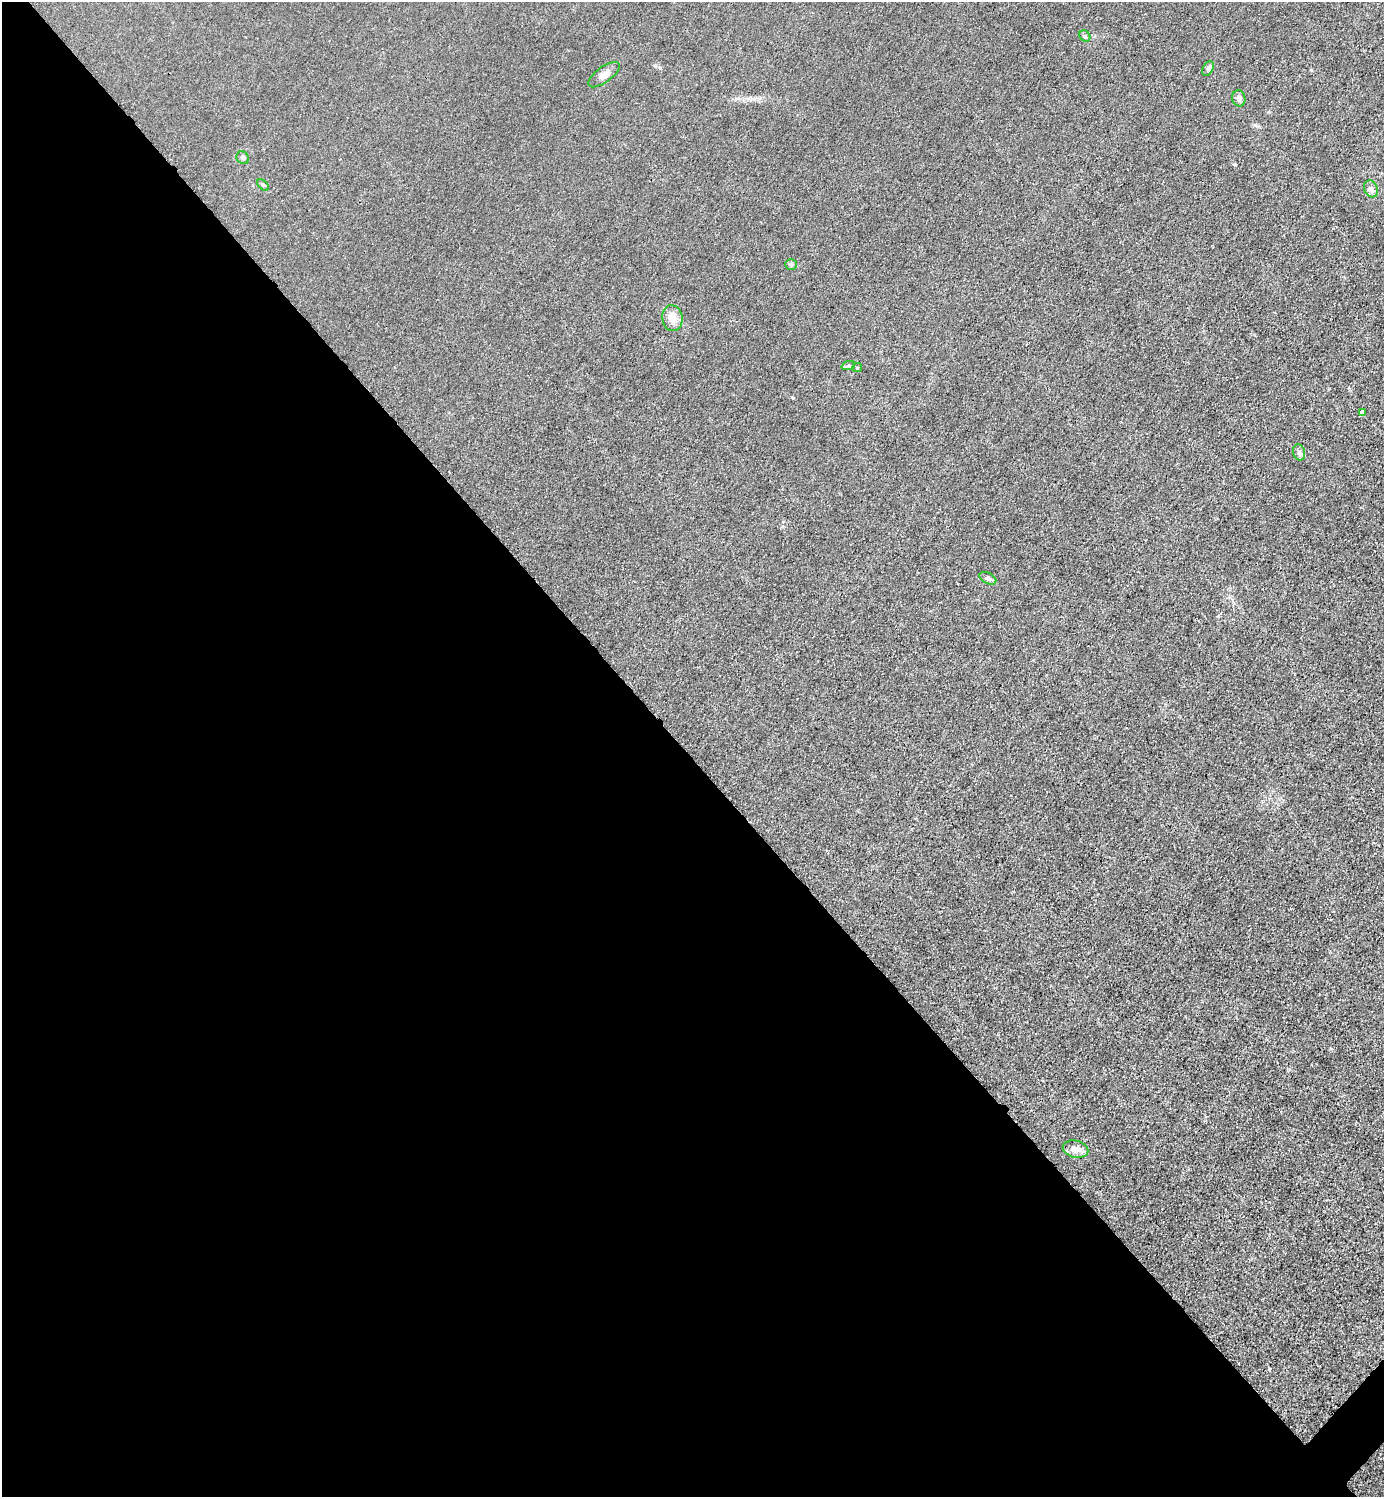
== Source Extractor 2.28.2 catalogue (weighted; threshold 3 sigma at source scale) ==
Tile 9 of 4 x 4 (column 1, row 3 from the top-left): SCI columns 301-1682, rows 1498-2992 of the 5985 x 5985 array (HDU 1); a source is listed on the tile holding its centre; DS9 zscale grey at full resolution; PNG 1386 x 1499 px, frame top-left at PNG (2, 2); each listed source drawn as its Kron ellipse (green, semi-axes under 4 px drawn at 4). Shown black and unused: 50% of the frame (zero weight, under 3 of 4 exposures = <1% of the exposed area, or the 3 px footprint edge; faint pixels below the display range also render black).
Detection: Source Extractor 2.28.2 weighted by HDU 2 'WHT'; one run over the whole footprint, this tile lists its part. Background 0.0213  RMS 0.0062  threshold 0.0279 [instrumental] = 3 sigma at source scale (4.5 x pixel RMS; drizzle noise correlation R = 1.50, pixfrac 1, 0.05/0.05 arcsec/px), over >= 5 px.
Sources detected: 15; all 15 listed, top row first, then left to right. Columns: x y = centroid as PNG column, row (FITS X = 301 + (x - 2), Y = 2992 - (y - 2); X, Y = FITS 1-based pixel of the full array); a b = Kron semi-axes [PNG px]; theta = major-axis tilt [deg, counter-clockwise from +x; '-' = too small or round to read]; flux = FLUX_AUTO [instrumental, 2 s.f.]
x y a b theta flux
1085 36 6 5 - 0.92
1208 68 8 5 63 1.3
604 75 18 8 36 4.6
1239 98 8 6 -78 1.9
243 158 7 6 - 1.3
263 185 7 4 -44 0.89
1371 189 9 6 -64 2.2
791 264 6 5 - 1.2
672 318 13 10 -82 7.1
848 366 7 4 19 1.2
857 368 5 4 - 0.66
1362 413 4 3 - 16
1299 452 8 6 -73 1.7
988 578 9 5 -28 1.7
1076 1149 13 8 -13 4.6
Unlisted compact peaks at least as high as the median listed source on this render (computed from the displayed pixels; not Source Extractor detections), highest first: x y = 1234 164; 793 398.